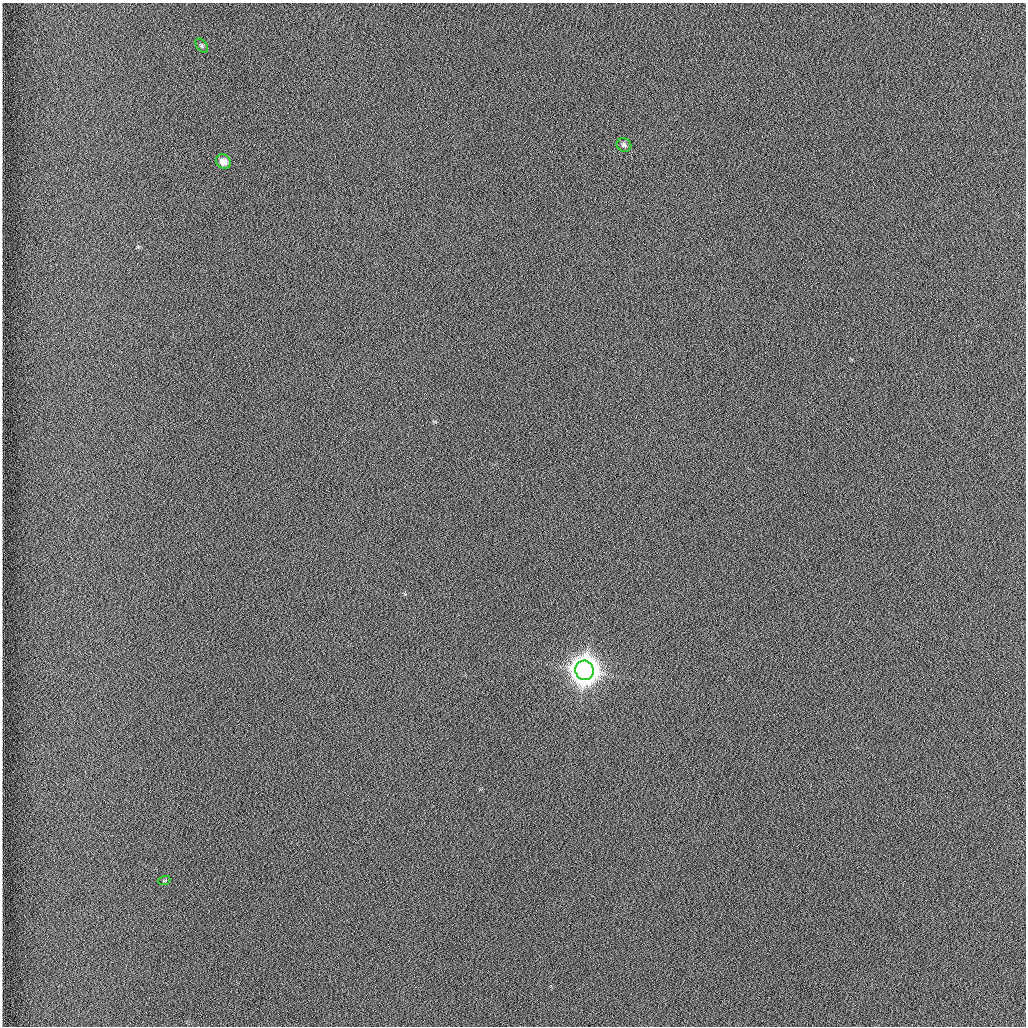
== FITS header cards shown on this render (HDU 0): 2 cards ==
NAXIS1  =                 1024 /fastest changing axis
NAXIS2  =                 1024 /next to fastest changing axis

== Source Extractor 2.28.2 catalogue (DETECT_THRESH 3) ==
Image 1024 x 1024 px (HDU 0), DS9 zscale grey, 1 PNG px = 1 image px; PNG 1028 x 1028 px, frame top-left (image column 1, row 1024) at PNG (2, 3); each listed source drawn as its Kron ellipse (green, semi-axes under 4 px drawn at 4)
Background 1260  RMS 5.9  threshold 17.7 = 3 sigma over >= 5 px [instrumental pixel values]
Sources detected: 5; all 5 listed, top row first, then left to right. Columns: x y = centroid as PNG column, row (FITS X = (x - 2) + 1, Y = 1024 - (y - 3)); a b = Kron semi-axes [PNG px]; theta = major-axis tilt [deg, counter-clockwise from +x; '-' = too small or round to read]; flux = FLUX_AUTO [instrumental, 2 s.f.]
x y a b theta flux
202 46 8 5 -53 710
624 145 7 6 - 1100
223 162 8 6 -39 3800
585 670 10 9 - 950000
164 881 6 4 19 440